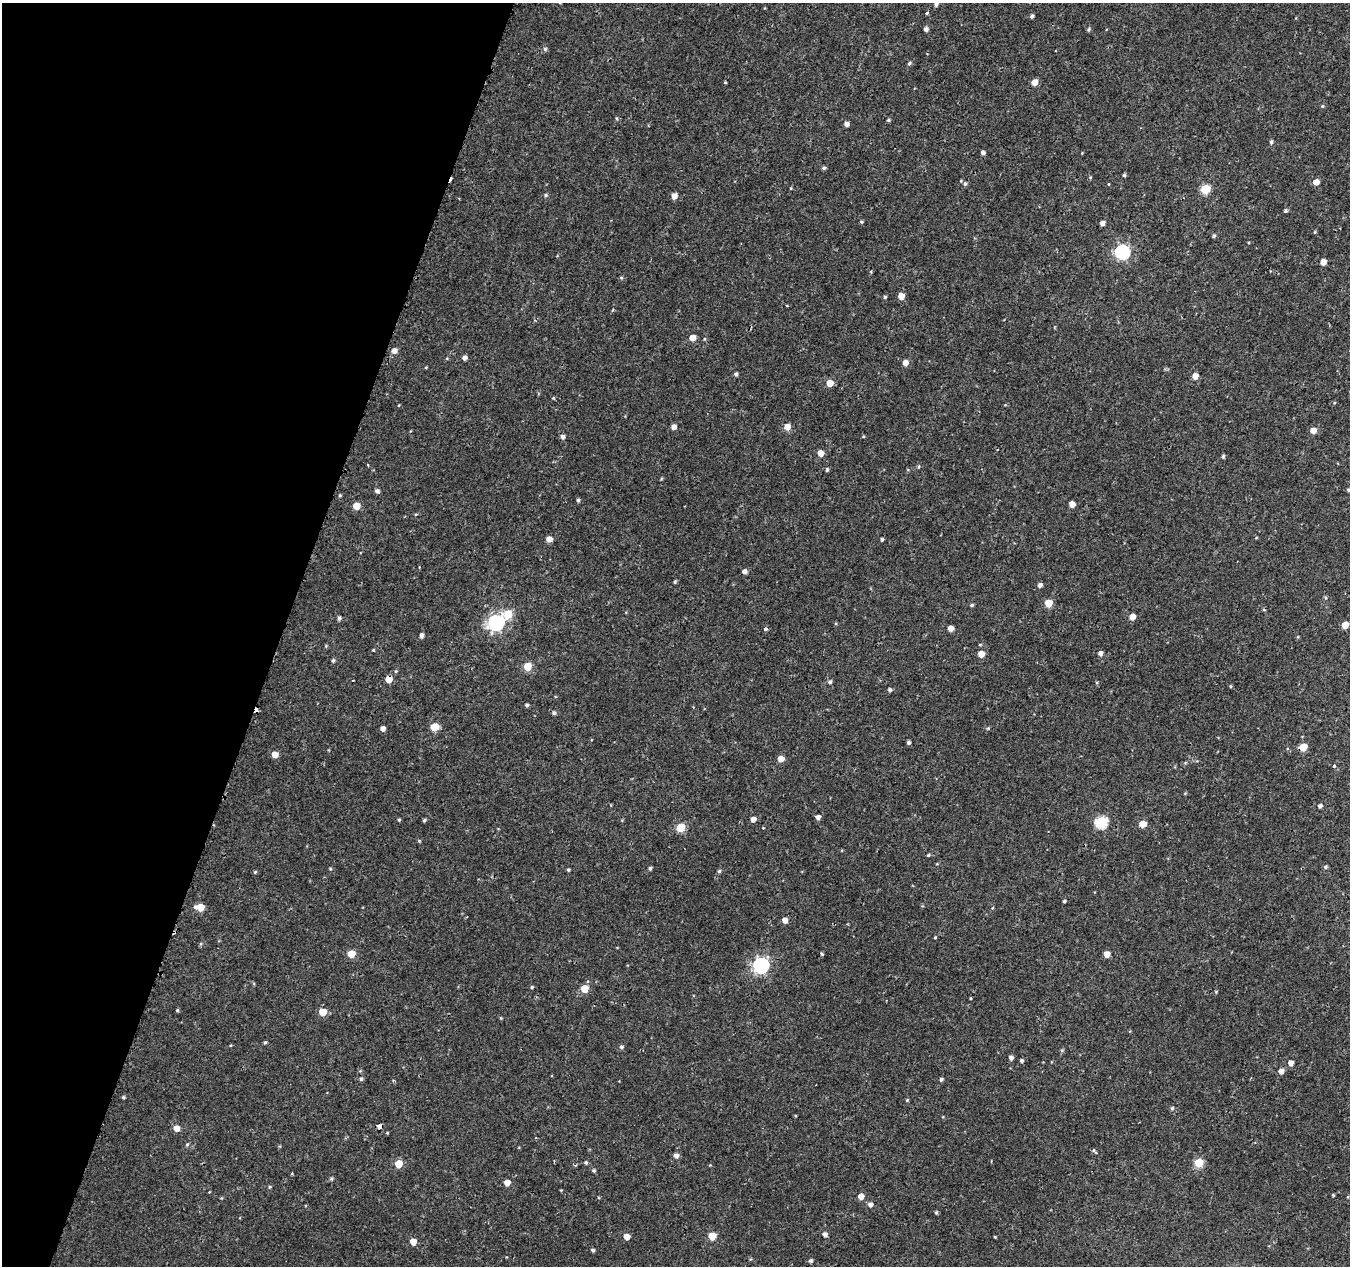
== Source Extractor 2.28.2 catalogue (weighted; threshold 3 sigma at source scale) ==
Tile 9 of 4 x 4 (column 1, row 3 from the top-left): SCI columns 9-1356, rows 1545-2808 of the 5417 x 5589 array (HDU 1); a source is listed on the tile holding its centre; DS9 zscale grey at full resolution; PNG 1352 x 1268 px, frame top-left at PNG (2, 3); no overlay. Shown black and unused: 21% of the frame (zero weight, under 2 of 3 exposures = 2% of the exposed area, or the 3 px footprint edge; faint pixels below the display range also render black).
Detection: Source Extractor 2.28.2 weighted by HDU 2 'WHT'; one run over the whole footprint, this tile lists its part. Background 9.53e-04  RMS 0.0026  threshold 0.0118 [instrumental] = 3 sigma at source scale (4.5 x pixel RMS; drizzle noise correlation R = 1.50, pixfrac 1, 0.0396/0.0396 arcsec/px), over >= 5 px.
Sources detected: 164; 3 cosmic-ray / hot-pixel residue — not listed; the other 161 listed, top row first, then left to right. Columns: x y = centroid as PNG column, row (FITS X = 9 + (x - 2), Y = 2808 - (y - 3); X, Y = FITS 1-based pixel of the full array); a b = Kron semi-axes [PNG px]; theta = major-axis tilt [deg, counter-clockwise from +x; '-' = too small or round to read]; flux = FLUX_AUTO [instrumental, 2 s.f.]
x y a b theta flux
936 4 5 4 - 0.74
926 13 3 3 - 1.5
1032 16 4 4 - 0.55
926 29 4 4 - 0.98
1089 29 5 5 - 0.43
545 49 5 5 - 0.47
909 63 6 4 42 0.46
725 82 3 3 - 0.47
1035 82 5 4 - 2.8
1322 106 5 4 - 0.34
888 120 5 4 - 0.34
846 124 4 4 - 1.1
1271 142 5 4 - 0.5
983 153 4 4 - 0.79
824 168 5 4 - 0.52
1124 175 4 4 - 0.41
961 181 5 3 - 0.21
1316 182 5 4 - 2.5
965 184 6 5 - 0.52
1109 184 3 3 - 0.49
1205 189 5 5 - 13
546 195 5 4 - 0.35
674 196 5 4 - 2.1
1285 211 3 3 - 0.74
861 222 5 4 - 0.31
1102 223 4 4 - 1.1
1315 232 4 4 - 0.27
1214 236 5 4 - 0.43
1122 252 6 6 - 49
1323 262 5 4 - 2.4
621 278 5 4 - 0.34
901 296 5 5 - 2.8
885 297 4 4 - 0.34
692 338 5 5 - 2.5
394 351 5 5 - 1.6
464 358 5 4 - 1.1
905 363 5 5 - 1.8
426 367 3 3 - 0.23
736 374 4 4 - 0.58
1195 376 5 4 - 2.4
830 383 5 5 - 3.2
399 405 4 3 - 0.18
674 427 5 5 - 1.4
787 427 5 5 - 2.9
1313 431 5 5 - 2.4
563 437 6 5 - 0.76
820 453 5 5 - 2.6
1223 456 4 4 - 0.44
368 465 4 2 - 0.19
827 470 5 4 - 0.42
1348 490 4 4 - 0.36
377 491 4 4 - 0.86
340 495 4 4 - 0.28
578 500 4 4 - 0.47
1072 504 5 5 - 2.1
356 506 5 5 - 4.4
416 514 5 3 - 0.25
549 539 5 4 - 2.3
882 539 4 3 - 0.43
745 572 5 4 - 1.1
675 582 5 4 - 0.35
1040 585 5 4 - 0.87
1048 603 5 5 - 6
972 605 4 3 - 0.39
508 614 7 6 - 7.3
1132 617 5 5 - 2.3
339 618 5 4 - 0.63
496 623 7 7 - 66
1345 625 5 5 - 3.4
951 628 5 4 - 2.3
765 629 3 3 - 3.1
421 635 5 4 - 0.78
980 645 5 3 - 0.23
326 646 5 4 - 0.26
373 650 4 3 - 0.22
1100 653 5 4 - 0.88
981 654 5 5 - 2.9
333 661 5 4 - 0.47
527 666 5 5 - 6.8
396 671 4 4 - 0.32
389 679 5 5 - 3.6
830 682 5 5 - 0.52
1230 686 4 3 - 0.24
890 690 4 4 - 0.54
527 705 4 4 - 0.47
693 707 3 3 - 0.24
554 713 5 5 - 0.56
434 727 5 5 - 6.3
988 728 4 3 - 0.34
383 729 4 4 - 1.3
909 742 4 4 - 0.61
1303 747 5 5 - 5.5
275 754 5 5 - 2.8
781 759 5 5 - 2.4
1185 763 5 3 - 0.3
1334 766 4 4 - 0.36
1320 806 5 4 - 0.7
818 817 4 4 - 1.1
753 819 5 5 - 1.4
399 820 4 4 - 0.32
424 820 4 4 - 0.41
1101 822 6 6 - 25
1143 824 5 5 - 3.6
680 828 5 5 - 8.8
419 841 4 4 - 0.27
928 855 5 4 - 0.39
1325 867 5 4 - 0.43
650 868 5 4 - 0.45
330 869 4 4 - 0.26
568 870 3 3 - 0.37
719 871 5 4 - 0.41
255 872 4 4 - 0.32
1064 901 4 3 - 0.41
200 907 6 5 - 6
992 908 5 3 - 0.24
785 920 5 5 - 2
935 937 3 3 - 0.26
351 954 5 5 - 5.3
822 954 5 3 - 0.32
1107 954 5 5 - 2.7
761 965 7 6 - 65
532 987 4 4 - 0.35
584 989 5 5 - 6.4
1216 992 4 4 - 0.25
177 1010 4 4 - 0.33
323 1012 5 5 - 6
265 1042 4 4 - 0.36
621 1047 5 5 - 0.57
1062 1050 6 4 44 0.34
1011 1058 4 4 - 0.98
1022 1060 4 4 - 0.48
1291 1063 5 5 - 1.6
1281 1071 5 5 - 1.5
361 1079 5 4 - 0.49
941 1079 4 4 - 0.55
123 1097 5 4 - 0.33
907 1100 4 4 - 0.32
1172 1108 5 5 - 0.38
379 1126 5 4 - 4.2
177 1128 5 5 - 2.1
187 1144 6 4 61 0.41
1094 1151 8 3 -53 0.39
676 1156 5 5 - 1.2
586 1162 5 5 - 0.42
1199 1163 5 5 - 11
399 1164 5 5 - 5.3
594 1171 5 4 - 0.38
331 1178 5 4 - 0.38
507 1183 5 5 - 2.5
270 1187 5 4 - 0.33
1333 1195 3 3 - 0.25
861 1196 5 5 - 2.2
870 1204 5 5 - 1.2
936 1212 5 4 - 0.34
825 1234 5 4 - 1.1
712 1236 5 5 - 6
627 1237 5 5 - 2.5
995 1237 3 3 - 0.22
413 1242 5 5 - 3.2
593 1250 4 4 - 0.46
811 1260 5 4 - 0.53
Overlapping masked pixels (flux is a lower limit): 3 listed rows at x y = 389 679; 1303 747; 379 1126
Isophote crosses this tile's border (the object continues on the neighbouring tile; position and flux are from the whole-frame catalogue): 3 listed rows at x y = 936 4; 1348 490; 811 1260